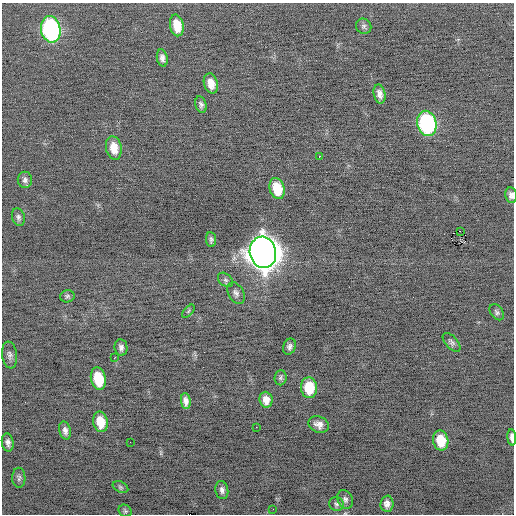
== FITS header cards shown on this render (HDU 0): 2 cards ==
NAXIS1  =                  512 / Axis length
NAXIS2  =                  512 / Axis length

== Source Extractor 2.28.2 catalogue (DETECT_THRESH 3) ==
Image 512 x 512 px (HDU 0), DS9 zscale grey, 1 PNG px = 1 image px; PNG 516 x 516 px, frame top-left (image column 1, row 512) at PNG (2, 3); each listed source drawn as its Kron ellipse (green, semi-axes under 4 px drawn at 4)
Background -0.153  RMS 0.7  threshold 2.11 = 3 sigma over >= 5 px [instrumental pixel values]
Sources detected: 48; all 48 listed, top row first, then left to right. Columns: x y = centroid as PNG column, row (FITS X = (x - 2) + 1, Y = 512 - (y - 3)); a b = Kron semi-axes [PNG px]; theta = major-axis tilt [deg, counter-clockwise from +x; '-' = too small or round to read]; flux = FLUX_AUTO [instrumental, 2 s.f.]
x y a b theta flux
177 25 11 7 -79 910
364 26 8 7 - 130
51 29 13 9 -78 9300
162 58 8 5 -80 200
211 83 10 6 -74 480
380 94 9 6 -77 250
201 104 8 5 -73 140
427 123 13 9 -77 6900
114 148 12 7 -79 630
319 156 3 2 - 430
25 180 8 7 - 150
277 188 11 7 -73 1200
511 195 8 6 -80 160
18 217 9 6 -72 140
460 231 2 2 - 1400
211 240 7 5 -85 120
263 252 16 13 -78 84000
225 280 8 6 -40 120
236 293 11 7 -61 190
67 296 7 6 - 110
188 311 8 3 46 60
497 312 9 6 -53 120
452 342 11 6 -47 140
121 347 8 6 -82 170
289 347 8 6 66 150
10 355 13 7 -82 210
115 357 3 2 - 41
280 378 7 6 - 100
98 379 11 7 -77 1500
309 388 10 8 -86 1300
266 400 8 6 -83 380
186 401 8 5 -85 240
100 422 10 7 -79 810
319 424 10 8 -22 290
256 427 2 2 - 130
65 430 9 5 -78 190
512 437 8 3 -85 210
441 440 10 7 -79 1000
8 442 9 6 -80 190
130 442 2 2 - 20
19 478 10 6 -89 140
120 487 8 5 -27 92
222 490 9 6 -80 170
345 499 9 7 -63 170
336 504 7 7 - 120
387 504 8 6 86 240
273 509 2 2 - 76
125 511 7 5 -38 89
At the frame edge (FLAGS 8, measured only in part): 2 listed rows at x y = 511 195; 512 437